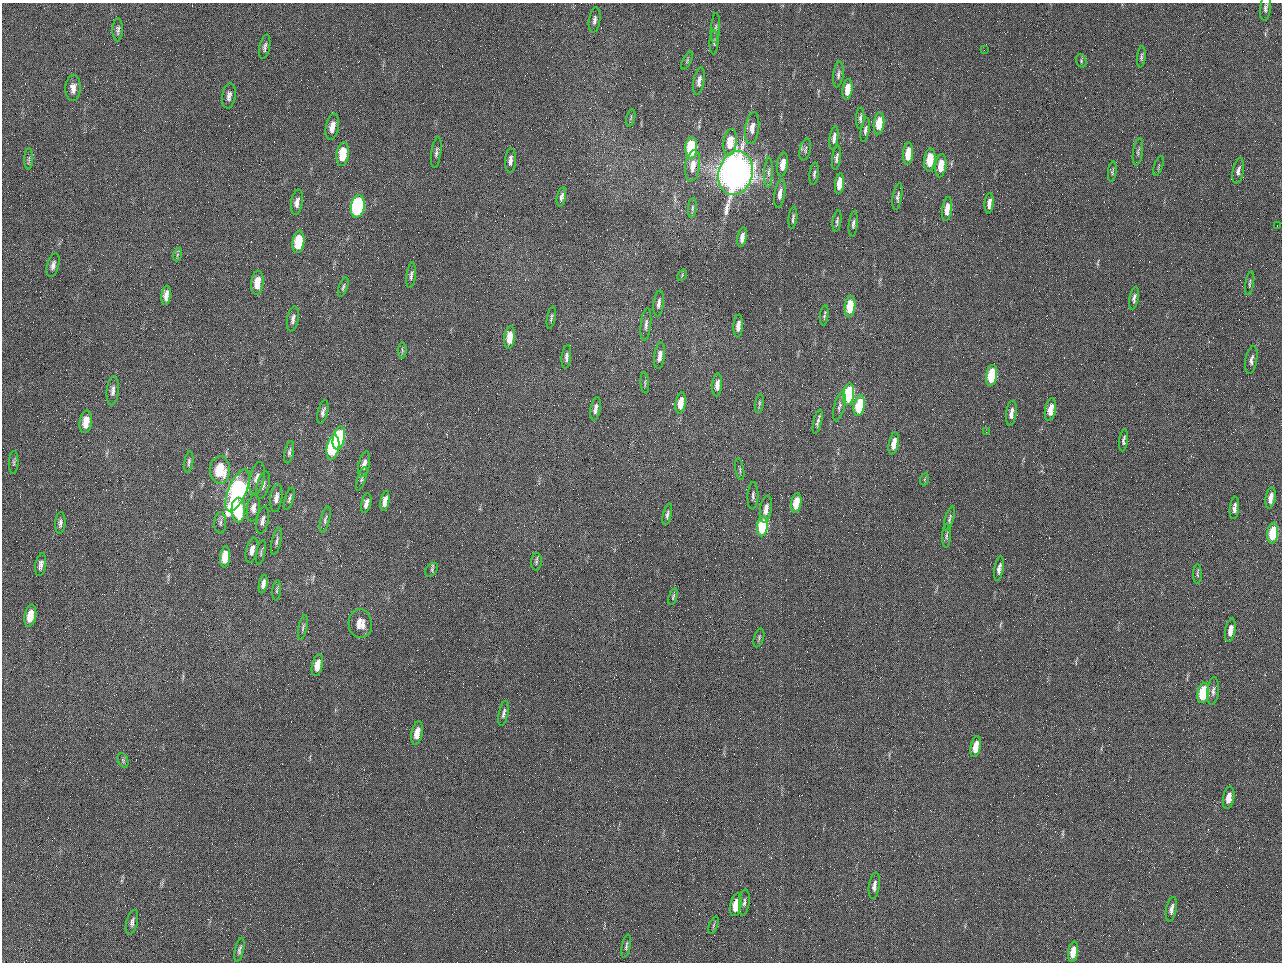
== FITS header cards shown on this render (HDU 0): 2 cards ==
NAXIS1  =                 1280 / length of data axis 1
NAXIS2  =                  960 / length of data axis 2

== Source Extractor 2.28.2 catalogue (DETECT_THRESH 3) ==
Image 1280 x 960 px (HDU 0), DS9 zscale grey, 1 PNG px = 1 image px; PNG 1284 x 964 px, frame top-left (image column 1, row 960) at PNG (2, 3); each listed source drawn as its Kron ellipse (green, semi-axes under 4 px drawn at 4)
Background 2560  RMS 180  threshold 554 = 3 sigma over >= 5 px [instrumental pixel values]
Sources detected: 163; all 163 listed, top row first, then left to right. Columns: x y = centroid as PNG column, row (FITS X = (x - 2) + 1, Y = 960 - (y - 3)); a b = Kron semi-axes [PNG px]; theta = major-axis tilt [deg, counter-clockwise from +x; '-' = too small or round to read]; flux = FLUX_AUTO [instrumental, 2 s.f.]
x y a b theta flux
1265 8 13 5 83 4.4e+04
595 20 12 5 82 4.9e+04
715 28 15 4 86 4.1e+04
118 30 11 5 89 4.1e+04
714 42 12 4 87 2.9e+04
265 47 12 5 79 4.1e+04
984 50 2 2 - 6.4e+04
1141 57 11 4 85 2.9e+04
687 61 9 4 64 2.3e+04
1081 61 7 5 -72 2.0e+04
838 74 13 5 83 4.2e+04
699 81 14 5 80 6.9e+04
73 88 13 7 88 9.0e+04
847 89 10 5 83 1.6e+05
229 96 13 6 82 6.0e+04
631 118 9 3 77 1.8e+04
860 118 11 4 88 3.2e+04
879 123 11 5 84 3.4e+05
332 127 13 6 80 1.2e+05
752 128 16 7 82 1.1e+05
865 130 12 4 80 3.8e+04
834 138 12 4 81 5.7e+04
730 142 13 6 81 2.8e+05
691 148 11 6 85 9.4e+05
805 150 11 5 76 3.6e+04
436 152 16 5 82 4.2e+04
1138 152 14 5 81 3.6e+04
343 154 12 6 84 3.3e+05
908 154 11 5 85 3.1e+05
836 158 12 4 81 4.0e+04
29 159 10 4 89 3.1e+04
510 160 12 5 86 6.3e+04
930 160 11 5 85 3.5e+05
783 164 12 5 81 1.5e+05
693 166 16 7 82 1.4e+05
941 166 12 5 83 2.4e+05
1159 166 10 2 72 1.9e+04
1238 171 13 5 79 5.8e+04
769 172 15 4 88 5.6e+04
1112 172 10 4 83 2.4e+04
736 173 22 17 76 1.2e+07
814 174 11 4 83 3.1e+04
839 183 10 4 83 1.9e+05
780 194 14 5 81 8.0e+04
897 196 14 4 81 4.1e+04
561 197 10 4 78 4.2e+04
297 202 13 6 81 7.2e+04
989 203 10 4 85 7.6e+04
358 206 11 6 81 2.0e+06
692 208 10 4 85 2.5e+04
947 209 12 5 83 1.5e+05
793 218 11 3 84 3.4e+04
837 221 11 3 81 2.6e+04
853 224 13 4 84 3.6e+04
1277 226 2 2 - 6.7e+03
742 237 10 4 80 7.1e+04
298 242 11 6 82 4.6e+05
177 255 7 4 71 2.0e+04
53 265 12 6 75 5.4e+04
411 275 13 4 83 4.2e+04
682 275 6 4 59 1.6e+04
257 283 12 6 84 2.0e+05
1250 283 12 3 81 2.4e+04
343 287 10 4 72 2.7e+04
166 295 10 4 84 7.8e+04
1134 298 11 4 79 4.8e+04
659 303 13 5 83 5.1e+04
850 306 10 5 83 5.1e+05
824 315 10 3 82 2.3e+04
551 318 11 3 80 2.5e+04
293 319 13 5 80 5.5e+04
646 325 16 5 84 5.1e+04
738 326 11 5 86 8.3e+04
510 337 11 5 84 2.0e+05
402 350 8 4 -88 2.2e+04
660 356 13 5 83 8.3e+04
566 357 12 4 84 4.9e+04
1251 360 14 5 80 5.1e+04
991 375 11 5 82 6.0e+05
645 383 11 3 -85 2.1e+04
717 385 11 5 86 8.2e+04
113 391 14 6 84 6.5e+04
849 394 11 5 83 1.3e+06
681 403 10 5 80 1.9e+05
759 404 9 3 81 2.2e+04
839 406 15 5 75 4.8e+04
859 406 10 5 79 7.1e+05
595 409 12 5 80 6.0e+04
1050 410 11 5 80 1.5e+05
323 412 12 5 76 4.9e+04
1011 413 13 5 83 8.0e+04
86 422 11 6 81 1.7e+05
818 422 12 4 77 3.9e+04
986 432 3 2 - 9.9e+03
339 438 11 6 78 1.4e+06
1123 440 11 4 83 3.3e+04
894 443 11 5 78 1.5e+05
333 447 12 6 79 1.5e+06
289 452 11 4 79 3.4e+04
189 462 11 4 82 3.2e+04
14 463 11 4 88 3.1e+04
364 464 13 5 78 7.3e+04
740 469 11 3 -79 2.3e+04
220 470 14 10 -88 4.4e+05
257 478 16 7 78 1.0e+05
362 479 12 4 71 2.7e+04
925 479 6 4 71 1.5e+04
263 485 14 6 74 5.2e+04
237 490 22 9 67 3.2e+06
753 496 14 5 88 4.5e+04
276 498 14 6 83 7.6e+04
289 498 11 4 73 3.0e+04
1270 498 11 5 81 1.0e+05
385 501 10 4 79 9.5e+04
366 503 10 5 76 6.8e+04
796 503 10 5 81 3.0e+05
253 508 13 6 82 8.1e+04
1234 508 11 4 84 6.3e+04
766 509 13 6 80 1.1e+05
238 510 12 7 -90 7.0e+05
667 514 11 4 77 3.5e+04
325 519 13 4 76 3.5e+04
949 519 13 4 74 3.1e+04
263 520 14 6 79 5.9e+04
60 523 11 5 85 4.3e+04
220 523 11 6 88 3.5e+04
762 526 10 5 82 1.0e+06
1273 533 10 5 83 6.7e+05
947 536 12 4 87 3.1e+04
277 541 14 4 77 3.8e+04
252 550 13 6 76 8.8e+04
261 552 12 3 78 2.1e+04
225 557 10 5 83 2.4e+05
536 562 8 5 87 2.5e+04
41 565 11 5 80 5.9e+04
999 569 12 4 81 7.1e+04
432 570 8 5 51 2.2e+04
1197 574 10 4 -89 2.4e+04
263 584 9 4 80 5.6e+04
277 590 10 4 85 2.2e+04
673 597 9 3 71 2.0e+04
30 616 11 5 79 2.1e+05
360 624 14 11 -85 1.5e+05
303 627 12 4 79 2.9e+04
1230 630 12 5 80 1.0e+05
759 638 10 5 73 2.5e+04
317 665 11 5 77 1.7e+05
1213 691 14 5 84 5.1e+04
1203 693 10 5 81 9.7e+05
503 713 13 5 79 4.5e+04
417 733 12 5 78 1.6e+05
976 747 10 5 80 2.2e+05
123 760 7 5 -67 2.2e+04
1229 798 11 5 81 1.2e+05
874 886 13 5 82 6.6e+04
744 902 13 5 82 4.6e+04
736 905 11 5 80 2.5e+05
1171 909 12 5 79 6.0e+04
132 922 13 5 76 5.3e+04
713 925 9 3 69 1.7e+04
626 946 12 4 79 2.9e+04
239 950 12 4 78 3.4e+04
1073 952 10 5 82 1.9e+05